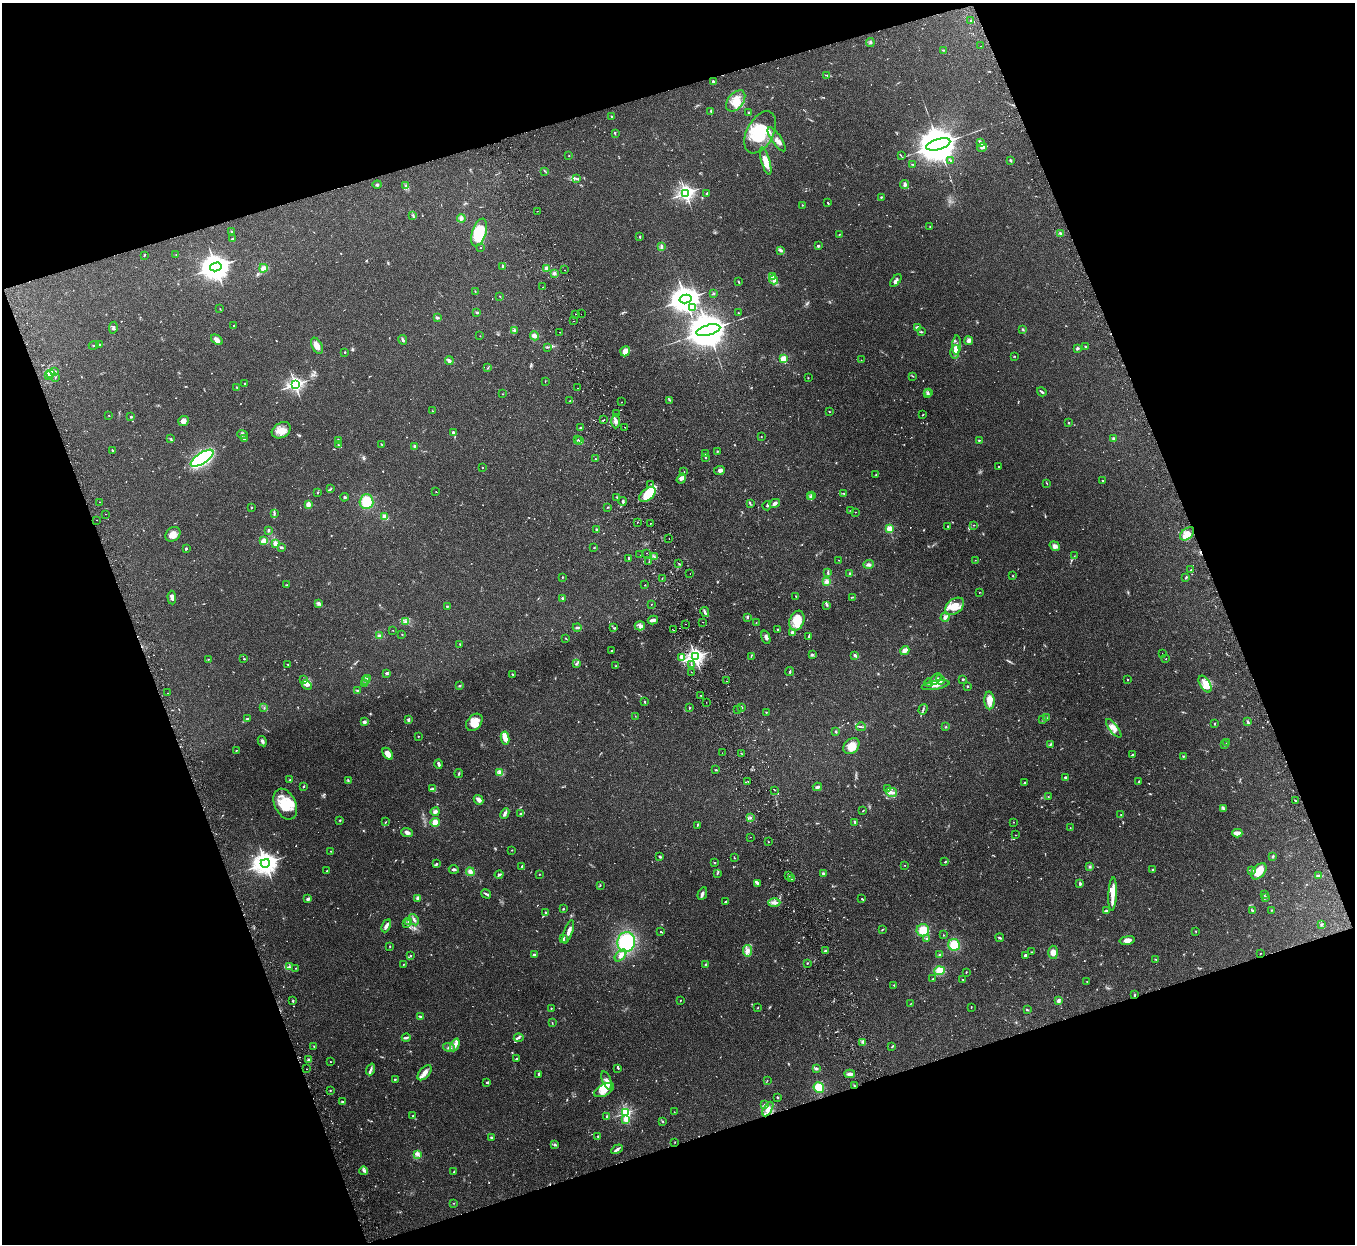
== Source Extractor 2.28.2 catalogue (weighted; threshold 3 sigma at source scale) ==
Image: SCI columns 58-5466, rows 176-5140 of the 5522 x 5441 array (HDU 1 of 3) = the unmasked area's bounding box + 8 px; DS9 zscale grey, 4 x 4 block average (1 PNG px = mean of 4 x 4 image px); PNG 1357 x 1246 px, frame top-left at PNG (2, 3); each listed source drawn as its Kron ellipse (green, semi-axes under 4 px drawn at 4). Shown black and unused: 39% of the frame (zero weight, under 2 of 3 exposures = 3% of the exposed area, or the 3 px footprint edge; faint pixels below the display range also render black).
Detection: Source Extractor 2.28.2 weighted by HDU 2 'WHT'. Background 0.25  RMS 0.0083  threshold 0.0374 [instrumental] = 3 sigma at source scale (4.5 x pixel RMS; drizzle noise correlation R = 1.50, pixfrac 1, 0.05/0.05 arcsec/px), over >= 5 px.
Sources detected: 917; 10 too faint to see at this stretch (4 x 4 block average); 1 inside a brighter object's white glare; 16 cosmic-ray / hot-pixel residue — neither listed nor drawn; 25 coinciding with a brighter row at this scale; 65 inside a brighter listed object's ellipse — not listed separately; of the other 800, all 500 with FLUX_AUTO >= 1.86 (the completeness limit of this list) listed and drawn (300 fainter detections not listed), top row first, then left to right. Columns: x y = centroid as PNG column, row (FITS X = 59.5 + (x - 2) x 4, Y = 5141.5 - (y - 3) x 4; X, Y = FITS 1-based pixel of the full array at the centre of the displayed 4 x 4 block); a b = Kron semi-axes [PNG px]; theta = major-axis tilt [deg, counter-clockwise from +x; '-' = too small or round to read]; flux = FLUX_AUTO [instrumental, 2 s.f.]
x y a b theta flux
971 21 3 2 - 2.7
870 42 4 3 - 6.7
981 46 2 2 - 2
943 50 2 2 - 3.2
826 75 2 2 - 2.8
714 82 4 2 - 11
736 101 12 7 52 58
711 111 3 2 - 4.6
748 112 2 2 - 3.2
612 116 2 2 - 23
760 132 23 13 62 170
615 134 2 2 - 2.5
777 139 14 5 -56 31
981 142 3 2 - 4.4
938 144 12 5 15 26000
982 147 5 3 - 13
569 155 2 2 - 2.3
901 155 2 2 - 2.5
1010 160 3 2 - 6.3
766 161 14 4 -73 56
951 161 4 2 - 4.5
913 164 2 2 - 2.1
545 171 2 2 - 1.9
576 178 3 2 - 4.9
905 184 4 2 - 17
377 185 4 2 - 6.5
406 186 3 2 - 3.8
686 193 3 2 - 2200
707 194 2 2 - 10
881 197 2 2 - 7
828 203 3 2 - 3.9
802 205 2 2 - 3.7
537 211 2 2 - 2.2
413 215 4 2 - 6
461 218 4 4 - 12
930 226 2 2 - 2.8
231 231 2 2 - 3.9
479 232 14 7 72 180
1061 233 4 2 - 6.5
839 234 3 2 - 3.2
640 237 2 2 - 7.2
232 238 2 2 - 3.6
818 246 3 2 - 8.2
481 247 2 2 - 3.5
662 247 4 3 - 7.7
781 250 3 2 - 5.5
144 255 3 2 - 4.2
176 255 2 2 - 2.9
216 267 6 4 14 8100
502 267 2 2 - 2.7
263 268 4 4 - 23
546 268 3 3 - 9
565 270 2 2 - 1.9
554 273 3 2 - 10
772 277 4 3 - 8.8
773 280 4 2 - 11
896 281 7 3 53 14
738 282 2 2 - 2.9
543 287 2 2 - 2.2
475 291 4 2 - 3.3
713 293 2 2 - 4.4
500 296 2 2 - 2.5
685 299 6 4 13 8300
693 307 4 3 - 9.8
220 309 3 2 - 2
477 312 2 2 - 5.7
738 313 2 2 - 3.6
576 314 2 2 - 3.5
581 314 2 2 - 2.8
437 318 2 2 - 14
573 321 2 2 - 4.3
234 325 2 2 - 13
917 327 3 3 - 12
113 328 6 3 81 9.5
1023 329 3 2 - 4.5
514 330 3 3 - 6.5
708 330 12 5 16 24000
560 332 2 2 - 2.3
921 332 3 2 - 4.8
480 336 2 2 - 1.9
534 336 5 3 - 24
217 340 6 4 -36 23
403 340 5 2 - 8.8
969 341 4 3 - 15
94 345 5 2 - 6.7
99 345 4 2 - 6
957 345 10 2 86 14
317 346 8 5 -62 34
1086 346 2 2 - 3.8
548 347 2 2 - 2.6
1077 348 3 2 - 8.6
625 351 5 4 - 46
345 352 2 2 - 2.9
955 352 7 4 79 19
1015 356 2 2 - 2.9
783 359 2 2 - 300
449 360 4 3 - 13
861 360 2 2 - 3.6
488 368 3 2 - 3
54 371 3 2 - 4.4
51 373 4 2 - 12
49 375 2 2 - 5.6
913 376 2 2 - 2.2
55 378 2 2 - 1.9
808 378 2 2 - 2.7
545 381 2 2 - 2.1
245 383 2 2 - 5.9
295 385 3 2 - 1900
237 387 3 2 - 4.3
578 388 2 2 - 3.5
928 392 2 2 - 3.9
1042 392 5 2 - 6.9
503 394 2 2 - 2.1
927 394 3 2 - 6.4
670 400 3 2 - 3
570 401 3 2 - 5.8
622 402 2 2 - 3.9
432 411 2 2 - 6.1
829 411 2 2 - 3.4
616 413 2 2 - 2.8
109 415 2 2 - 1.9
923 415 3 2 - 2.3
131 417 2 2 - 7.6
603 420 3 2 - 3.7
183 421 5 5 - 26
616 421 7 4 89 18
1068 422 2 2 - 3.8
581 427 3 2 - 7.6
624 427 2 2 - 4.7
281 430 10 7 30 46
453 432 4 3 - 7.8
242 434 5 2 - 8.4
761 437 2 2 - 2
244 438 3 2 - 4.1
171 439 2 2 - 3
1113 439 3 3 - 8.3
339 440 2 2 - 9.2
578 440 2 2 - 2
979 440 3 2 - 3.4
580 441 2 2 - 5
381 444 3 2 - 2.6
338 445 2 2 - 3.1
415 446 2 2 - 70
112 451 3 2 - 6.3
717 451 2 2 - 4.8
706 454 3 2 - 4.1
202 458 13 5 33 690
705 458 2 2 - 3.5
595 459 2 2 - 3
999 466 2 2 - 2
483 468 2 2 - 6.7
719 470 5 4 - 14
684 472 2 2 - 3.1
876 475 2 2 - 2.7
681 478 5 4 - 21
1102 480 2 2 - 2.7
1047 483 3 2 - 2.8
651 484 2 2 - 2.2
330 489 4 2 - 4
436 492 2 2 - 1.9
317 493 3 2 - 3.2
844 493 3 2 - 2.9
647 494 9 5 41 100
812 495 3 2 - 3.8
344 497 4 2 - 5.4
617 497 2 2 - 2.6
811 497 2 2 - 3.4
623 501 4 2 - 8.8
99 502 2 2 - 2.4
366 502 7 7 - 120
775 503 5 3 - 13
750 504 3 2 - 4.1
308 505 4 3 - 26
767 506 4 2 - 6.1
251 507 2 2 - 4.3
607 507 3 2 - 3
851 510 2 2 - 2
855 512 2 2 - 3.8
105 514 2 2 - 2.6
274 514 3 2 - 3.3
385 517 4 2 - 38
97 520 2 2 - 2.6
637 522 2 2 - 2.1
650 523 2 2 - 2.1
974 525 2 2 - 2
948 527 4 2 - 4.3
889 529 2 2 - 250
269 530 3 2 - 4.9
597 530 2 2 - 14
173 534 8 6 41 37
1187 534 8 5 41 44
669 538 2 2 - 2.6
264 541 4 3 - 30
275 544 2 2 - 37
1055 546 5 4 - 18
281 547 3 2 - 11
594 548 2 2 - 2.2
186 549 2 2 - 6
646 553 2 2 - 2
640 555 2 2 - 2.2
1074 556 2 2 - 1.9
654 557 2 2 - 3
629 558 3 2 - 8.4
839 560 3 2 - 2.5
975 560 2 2 - 2.8
649 562 3 2 - 3.5
678 563 2 2 - 2.6
869 564 5 3 - 13
1191 570 2 2 - 4.5
828 572 3 2 - 5
690 573 2 2 - 4.2
849 573 3 2 - 5.1
1013 576 2 2 - 2.6
562 577 2 2 - 6.1
662 578 2 2 - 2.4
1186 578 3 2 - 5.4
826 582 4 4 - 15
287 585 3 2 - 3.3
645 585 2 2 - 2
979 593 2 2 - 2.5
796 596 2 2 - 4.1
172 597 7 4 -86 17
853 597 3 2 - 4.7
562 598 2 2 - 20
319 604 4 2 - 6.3
651 604 2 2 - 2.1
827 605 3 2 - 5.7
447 606 3 2 - 4.8
955 606 11 7 38 75
705 612 5 2 - 11
747 617 3 2 - 4.7
945 617 5 3 - 19
653 620 5 2 - 22
405 621 2 2 - 3.8
797 621 10 7 70 58
703 622 2 2 - 2.3
756 623 2 2 - 1.9
686 624 2 2 - 2.1
640 626 5 4 - 16
577 627 4 2 - 7.4
614 628 3 2 - 3.8
778 629 2 2 - 13
393 630 2 2 - 1.9
673 630 2 2 - 1.9
792 632 2 2 - 52
402 634 2 2 - 8.2
379 636 4 3 - 14
809 636 3 2 - 5.8
766 637 7 3 -72 13
566 639 2 2 - 3.6
460 644 3 2 - 3
905 650 5 3 - 30
612 651 3 2 - 4.9
1162 653 2 2 - 2.2
812 655 2 2 - 3.4
854 655 3 2 - 5.2
751 656 3 2 - 3.1
682 657 2 2 - 6
695 657 3 3 - 2000
208 659 3 2 - 3.3
244 659 2 2 - 4.2
1166 659 2 2 - 1.9
577 663 3 2 - 4
288 664 2 2 - 1.9
691 665 2 2 - 5.4
615 666 2 2 - 2.6
691 672 2 2 - 2.2
790 672 4 2 - 5.3
386 673 3 2 - 5
512 674 3 2 - 3.3
368 678 2 2 - 2.2
303 679 3 2 - 4.4
936 679 7 3 47 18
963 679 2 2 - 5.7
940 680 5 3 - 10
1128 680 2 2 - 12
366 681 3 2 - 4.3
726 681 2 2 - 2.5
365 683 3 2 - 8.6
929 683 4 2 - 8.2
1205 684 9 5 -58 39
307 685 5 3 - 13
935 685 14 3 10 25
459 686 2 2 - 4.2
967 686 2 2 - 20
358 690 2 2 - 3
167 693 2 2 - 2.7
701 696 2 2 - 2.3
989 700 9 5 -87 49
645 702 2 2 - 5.7
706 702 2 2 - 3.9
741 707 2 2 - 3.8
264 708 3 2 - 4
689 708 2 2 - 4.6
738 709 2 2 - 2.2
923 709 5 2 - 7.2
766 712 2 2 - 3.2
635 716 2 2 - 2.3
1046 718 2 2 - 4.5
248 719 4 2 - 5.4
1043 719 2 2 - 2.5
408 720 4 2 - 9.4
364 722 2 2 - 77
474 722 10 7 50 67
1248 722 3 2 - 7.5
1215 723 3 2 - 3.4
861 727 5 2 - 4.9
946 727 2 2 - 3.6
1114 728 11 4 -52 30
836 732 3 2 - 6
418 736 2 2 - 4.3
505 738 6 3 -82 55
262 741 5 3 - 13
1227 743 2 2 - 2.3
1050 744 3 2 - 5.4
1225 744 3 2 - 2.8
851 746 9 7 47 52
236 750 2 2 - 2.6
722 753 2 2 - 2.1
741 753 2 2 - 2
388 754 7 4 -56 40
1133 755 2 2 - 4.4
1183 756 2 2 - 3.6
439 764 4 2 - 16
716 770 3 2 - 3.1
500 772 4 3 - 11
459 774 4 2 - 4.5
1066 777 4 2 - 4
290 780 2 2 - 3.5
348 781 3 2 - 6.2
748 781 2 2 - 2.6
1024 782 2 2 - 4.8
1139 782 3 2 - 4.6
304 787 2 2 - 4.1
817 787 5 2 - 12
433 788 3 2 - 6.7
888 788 2 2 - 2
775 790 2 2 - 2.2
891 792 5 3 - 15
1048 796 2 2 - 2.4
478 800 5 3 - 27
1295 800 3 2 - 3
285 804 16 10 -65 120
1224 809 2 2 - 4.4
863 811 3 2 - 3.5
435 812 4 3 - 14
505 813 6 2 63 18
521 813 3 2 - 3.5
1121 814 3 2 - 3.9
751 818 2 2 - 11
340 820 2 2 - 3.9
386 822 3 2 - 3.4
435 822 5 4 - 31
855 822 4 2 - 6.7
1013 822 2 2 - 3.7
697 825 2 2 - 3.2
1070 828 2 2 - 2.3
407 833 6 3 -23 19
1237 833 5 3 - 34
1015 835 2 2 - 2.6
750 837 2 2 - 1.9
768 842 2 2 - 4.5
512 850 2 2 - 2.2
331 851 2 2 - 3.2
1273 856 3 2 - 5.7
660 857 3 2 - 7.5
734 858 2 2 - 1.9
714 862 2 2 - 3.2
945 862 2 2 - 3
265 863 4 3 - 4800
436 864 3 2 - 6.6
905 865 2 2 - 2.1
522 866 4 2 - 6.7
1090 867 3 3 - 6.5
454 869 5 2 - 10
1152 869 2 2 - 3.3
1252 870 4 2 - 6.2
327 871 2 2 - 2.3
1259 871 9 6 50 86
470 872 5 4 - 18
823 873 4 2 - 6.4
539 874 2 2 - 2.5
717 874 2 2 - 3.2
499 875 4 2 - 8.6
788 876 2 2 - 1.9
1318 876 4 2 - 8.7
791 879 2 2 - 3.3
757 884 3 2 - 4.9
1080 884 3 2 - 11
600 885 2 2 - 2.7
486 894 5 2 - 9.4
702 894 6 3 65 13
1113 894 17 3 87 48
1264 895 2 2 - 3.1
1266 897 3 2 - 4.7
418 898 3 3 - 14
308 899 3 3 - 12
862 899 3 2 - 2.9
725 901 3 2 - 4.7
774 903 6 3 1 18
563 909 3 2 - 3.3
1272 910 2 2 - 3.4
1107 911 4 2 - 5.7
1253 911 4 3 - 7.2
545 912 2 2 - 15
414 920 6 2 -60 11
408 921 3 2 - 3.3
407 923 3 2 - 4.1
1321 924 2 2 - 3
386 926 7 3 65 16
882 930 3 2 - 3.5
923 930 6 6 - 70
1196 931 2 2 - 2.5
568 932 12 3 71 23
661 932 3 2 - 3.1
943 935 2 2 - 3.3
1000 938 4 2 - 8.1
563 939 4 2 - 6.7
927 939 2 2 - 8.9
1127 940 7 4 12 26
626 942 10 9 - 320
954 945 6 5 - 86
390 946 2 2 - 2.8
747 951 6 4 -81 22
825 951 2 2 - 50
1031 952 3 2 - 2.1
1053 952 7 5 -86 24
1260 954 2 2 - 2
411 955 2 2 - 3.3
534 955 2 2 - 41
620 955 7 4 46 25
940 955 2 2 - 9.8
1025 955 3 2 - 6.7
1155 959 2 2 - 2.6
807 963 2 2 - 4.2
403 964 2 2 - 1.9
705 964 2 2 - 4.2
289 967 4 2 - 5.3
296 968 2 2 - 3.6
939 971 5 4 - 68
966 972 2 2 - 3.1
933 979 2 2 - 5.8
963 980 3 2 - 4
1087 981 2 2 - 3.8
894 985 2 2 - 3.2
1135 994 2 2 - 3.8
680 1000 2 2 - 2.8
293 1001 3 2 - 3.5
1058 1001 3 2 - 20
911 1003 2 2 - 2.2
971 1007 2 2 - 2.5
757 1008 2 2 - 2.7
551 1009 2 2 - 4.1
1027 1010 2 2 - 2.8
421 1017 3 2 - 12
552 1023 3 2 - 3
406 1038 4 2 - 9.9
519 1038 5 3 - 10
863 1042 2 2 - 5.9
455 1045 7 3 65 28
314 1047 2 2 - 1.9
892 1047 3 2 - 4.6
449 1048 6 2 -17 9.3
516 1059 4 2 - 6.3
308 1060 2 2 - 6.5
330 1062 2 2 - 2
618 1068 3 2 - 4.4
816 1068 3 3 - 8.2
306 1069 2 2 - 4.4
371 1069 6 2 70 11
425 1073 9 5 49 30
539 1074 3 2 - 7.3
850 1074 5 3 - 22
395 1079 3 2 - 3.1
607 1080 9 3 -69 20
767 1080 2 2 - 2.2
487 1083 4 2 - 4.6
854 1086 2 2 - 5
819 1087 5 5 - 92
330 1090 2 2 - 2.6
604 1090 11 5 29 52
777 1097 2 2 - 4.9
342 1102 3 2 - 4.6
764 1105 2 2 - 3.1
768 1109 8 4 60 24
674 1112 2 2 - 2.4
626 1113 2 2 - 940
413 1116 3 2 - 3.2
607 1116 2 2 - 4.6
626 1119 2 2 - 110
662 1121 4 2 - 3.6
598 1136 2 2 - 11
491 1138 3 2 - 9.1
675 1142 2 2 - 2
555 1145 3 2 - 5.5
617 1149 6 2 32 14
418 1154 2 2 - 4.4
364 1171 4 2 - 8.4
454 1172 3 2 - 2.8
454 1203 2 2 - 2.4
Overlapping masked pixels (flux is a lower limit): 1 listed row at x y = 854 1086
Diffuse or blended objects may show on this block-average render without a row.